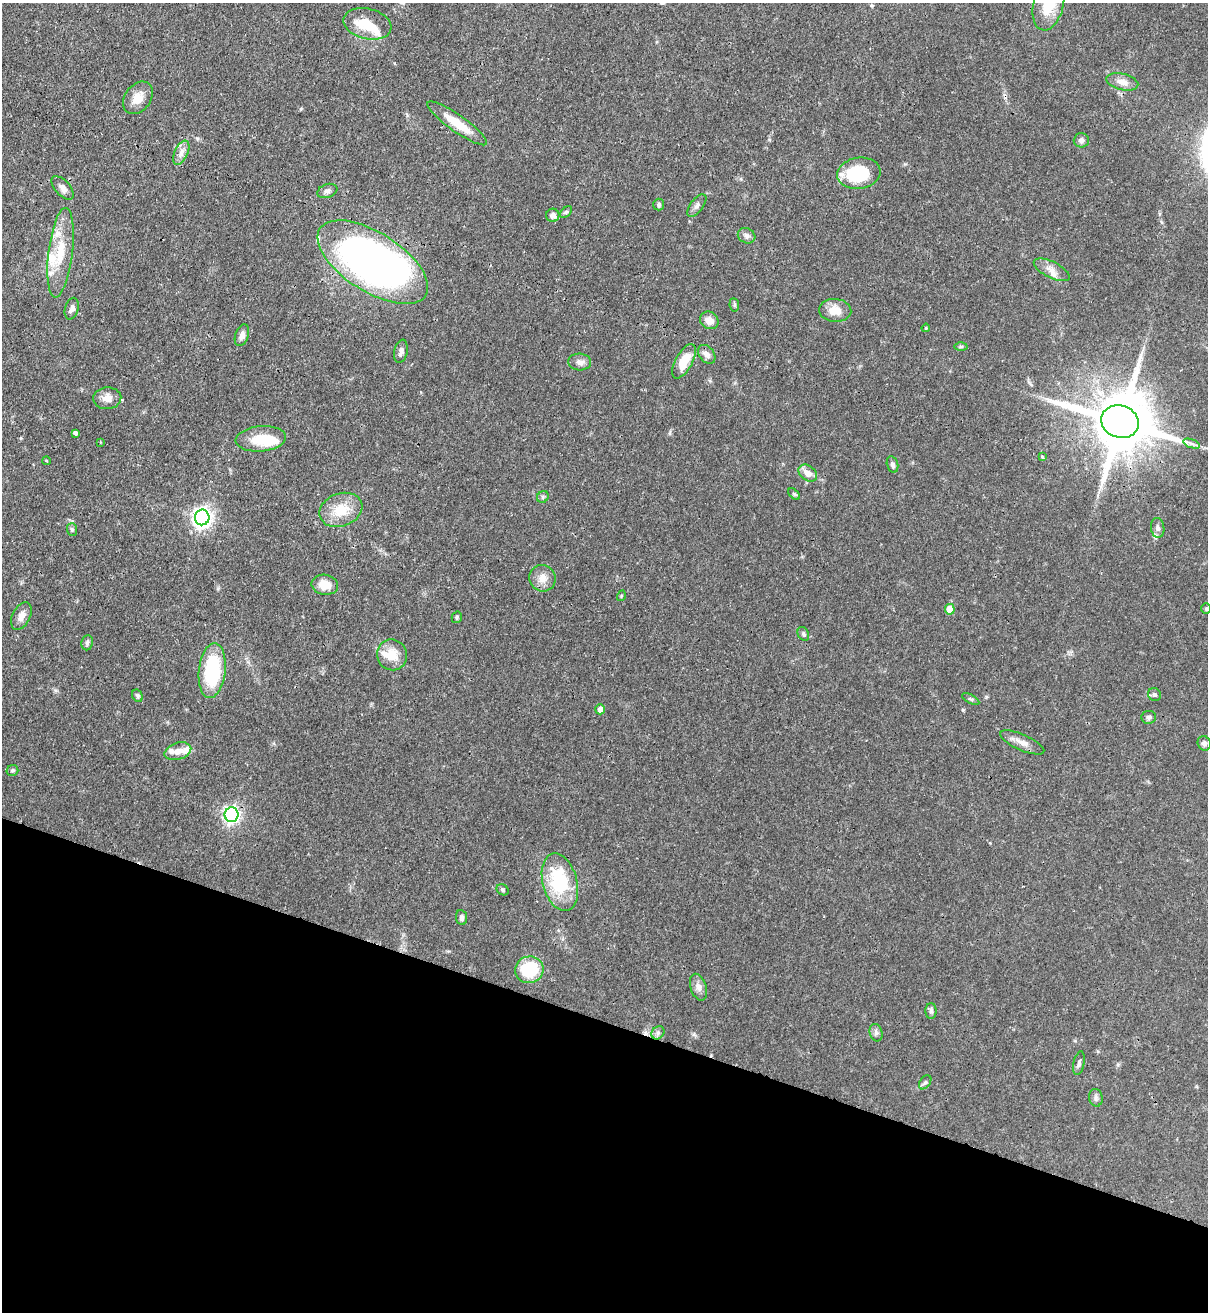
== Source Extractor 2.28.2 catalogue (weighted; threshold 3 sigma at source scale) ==
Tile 15 of 4 x 4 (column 3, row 4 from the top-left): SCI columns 2628-3833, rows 31-1340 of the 5382 x 5303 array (HDU 1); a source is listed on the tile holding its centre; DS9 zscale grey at full resolution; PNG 1210 x 1314 px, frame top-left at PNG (2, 3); each listed source drawn as its Kron ellipse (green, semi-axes under 4 px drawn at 4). Shown black and unused: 22% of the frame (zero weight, under 3 of 4 exposures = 7% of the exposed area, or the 3 px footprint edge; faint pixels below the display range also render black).
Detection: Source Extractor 2.28.2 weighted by HDU 2 'WHT'; one run over the whole footprint, this tile lists its part. Background 0.0772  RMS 0.0038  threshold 0.0173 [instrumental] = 3 sigma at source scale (4.5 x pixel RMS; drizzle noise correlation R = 1.50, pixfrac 1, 0.05/0.05 arcsec/px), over >= 5 px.
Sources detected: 86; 2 inside a brighter object's white glare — neither listed nor drawn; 7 inside a brighter listed object's ellipse — not listed separately; the other 77 listed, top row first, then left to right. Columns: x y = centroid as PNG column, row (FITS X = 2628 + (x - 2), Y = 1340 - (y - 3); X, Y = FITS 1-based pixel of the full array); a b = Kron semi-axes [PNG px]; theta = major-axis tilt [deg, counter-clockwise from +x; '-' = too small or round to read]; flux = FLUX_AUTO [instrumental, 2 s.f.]
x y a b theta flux
1049 4 27 15 76 15
367 24 24 15 -14 7.9
1122 82 16 8 -13 3.1
138 98 18 13 54 5.1
457 123 36 8 -35 9.5
1081 140 7 7 - 1.4
181 153 13 6 64 2.2
859 173 22 15 8 20
62 188 14 7 -47 2.2
327 191 10 6 19 1.4
659 204 6 5 - 0.85
697 206 13 6 53 1.5
566 212 7 4 44 0.68
553 215 7 6 - 2.2
747 236 9 7 -29 1.4
60 253 45 12 83 13
373 262 62 29 -32 220
1052 270 20 8 -26 3.3
734 305 7 5 -83 0.69
72 309 11 6 73 1.5
835 310 16 11 -4 5.8
709 320 10 8 -34 3.5
926 328 4 3 - 0.37
242 335 11 6 71 2.1
961 347 6 4 1 0.6
401 351 12 6 78 1.7
707 354 10 7 -50 2
684 361 19 8 62 7.7
580 362 11 8 -4 2.1
107 398 14 11 4 3.7
1120 422 19 16 -22 3400
75 433 4 3 - 5.5
261 439 25 12 5 11
100 442 4 2 - 0.36
1192 444 9 4 -19 1.2
1042 457 3 3 - 1.1
47 461 4 3 - 0.33
892 465 8 5 -76 1.2
808 473 10 7 -35 3.4
794 494 7 4 -44 0.57
543 497 6 5 - 0.72
341 510 22 16 21 9.7
202 517 8 7 - 210
1158 528 10 6 -83 1.4
72 529 6 5 - 0.77
542 578 13 13 - 3.8
325 585 13 10 -11 5.5
621 596 5 3 - 0.37
950 609 5 5 - 6.2
1206 609 5 5 - 0.52
21 616 15 9 64 2.9
457 617 6 5 - 0.67
803 634 7 5 -63 0.85
87 643 7 5 82 0.99
392 655 15 15 - 7
212 671 28 13 84 31
1154 695 7 6 - 0.88
137 696 6 5 - 0.81
971 699 9 4 -27 0.67
600 709 5 5 - 2.7
1149 717 7 6 - 1
1022 742 24 8 -24 3.2
1204 743 7 6 - 1.3
178 751 14 8 17 3
12 770 6 5 - 0.71
232 815 7 7 - 120
560 882 29 17 -75 26
503 890 6 5 - 0.71
462 918 7 5 -83 1.2
529 970 14 13 - 20
698 987 14 8 -72 2.2
931 1011 8 5 -90 0.94
658 1033 7 6 - 1.1
876 1033 9 6 -75 1.2
1079 1063 12 5 77 1.3
925 1082 8 5 53 0.84
1096 1098 9 6 -81 1.2
Overlapping masked pixels (flux is a lower limit): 3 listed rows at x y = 373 262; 1120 422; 232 815
Isophote crosses this tile's border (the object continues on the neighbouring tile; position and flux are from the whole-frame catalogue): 1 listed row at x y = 1049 4